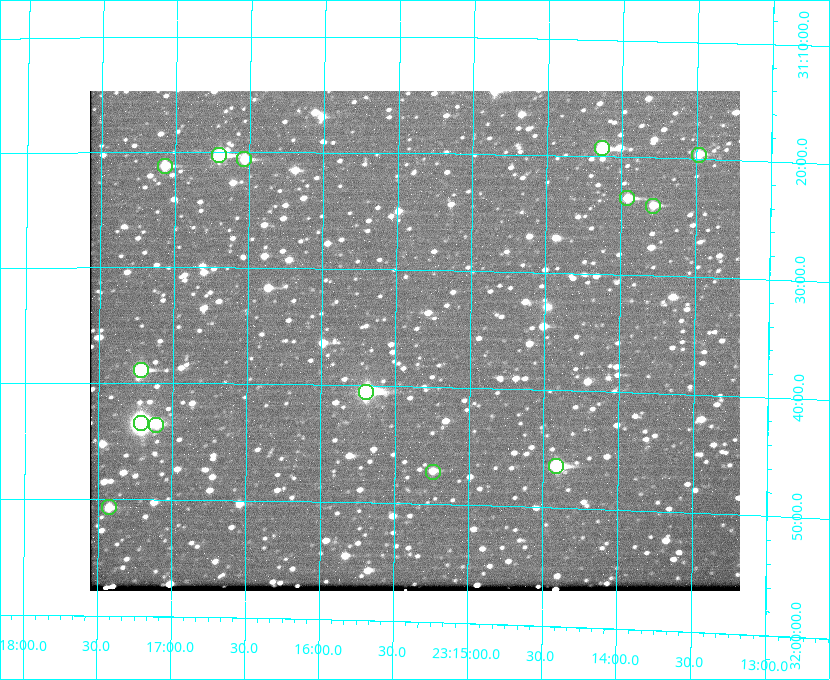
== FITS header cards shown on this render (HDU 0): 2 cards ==
NAXIS1  =                  650 / Width of table row in bytes
NAXIS2  =                  500 / Number of rows in table

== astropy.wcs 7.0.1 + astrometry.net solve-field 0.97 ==
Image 650 x 500 px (HDU 0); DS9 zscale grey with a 90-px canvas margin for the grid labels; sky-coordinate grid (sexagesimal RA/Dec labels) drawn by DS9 from the SOLVED WCS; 14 Tycho-2 reference stars matched to detected sources circled (green)
Header WCS: none
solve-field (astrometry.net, Tycho-2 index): SOLVED blind (the file carries no WCS)
Solved WCS: RA---TAN-SIP/DEC--TAN-SIP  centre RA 23:15:22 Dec +31:36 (348.84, +31.60 deg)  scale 5.16 arcsec/px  FOV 55.9' x 42.8'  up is +179 deg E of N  parity flipped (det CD > 0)
(file carries no celestial WCS; the grid is the blind solution)
Tycho-2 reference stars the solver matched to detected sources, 14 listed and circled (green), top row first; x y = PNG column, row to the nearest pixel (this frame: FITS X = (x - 90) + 1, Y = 500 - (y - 91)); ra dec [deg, ICRS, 3 dp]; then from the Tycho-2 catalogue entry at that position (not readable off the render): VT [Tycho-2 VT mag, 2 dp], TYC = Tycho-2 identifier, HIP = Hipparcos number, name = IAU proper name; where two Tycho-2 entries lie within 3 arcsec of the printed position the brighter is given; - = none
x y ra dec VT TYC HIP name
602 148 348.533 +31.321 8.95 2751-241-1 - -
219 155 349.176 +31.338 8.87 2752-38-1 - -
699 155 348.371 +31.327 10.64 2751-1121-1 - -
244 159 349.134 +31.344 10.32 2752-30-1 - -
165 166 349.268 +31.354 10.15 2752-13-1 - -
627 198 348.489 +31.392 10.19 2751-871-1 - -
653 206 348.446 +31.401 10.83 2751-661-1 - -
141 370 349.305 +31.647 9.68 2752-19-1 - -
366 392 348.924 +31.676 7.66 2752-472-1 114838 -
141 423 349.304 +31.724 8.18 2752-1095-1 114975 -
156 425 349.277 +31.726 11.07 2752-324-1 - -
556 466 348.603 +31.774 10.34 2751-877-1 - -
433 472 348.810 +31.787 10.96 2752-75-1 - -
109 507 349.356 +31.845 11.03 2752-240-1 - -